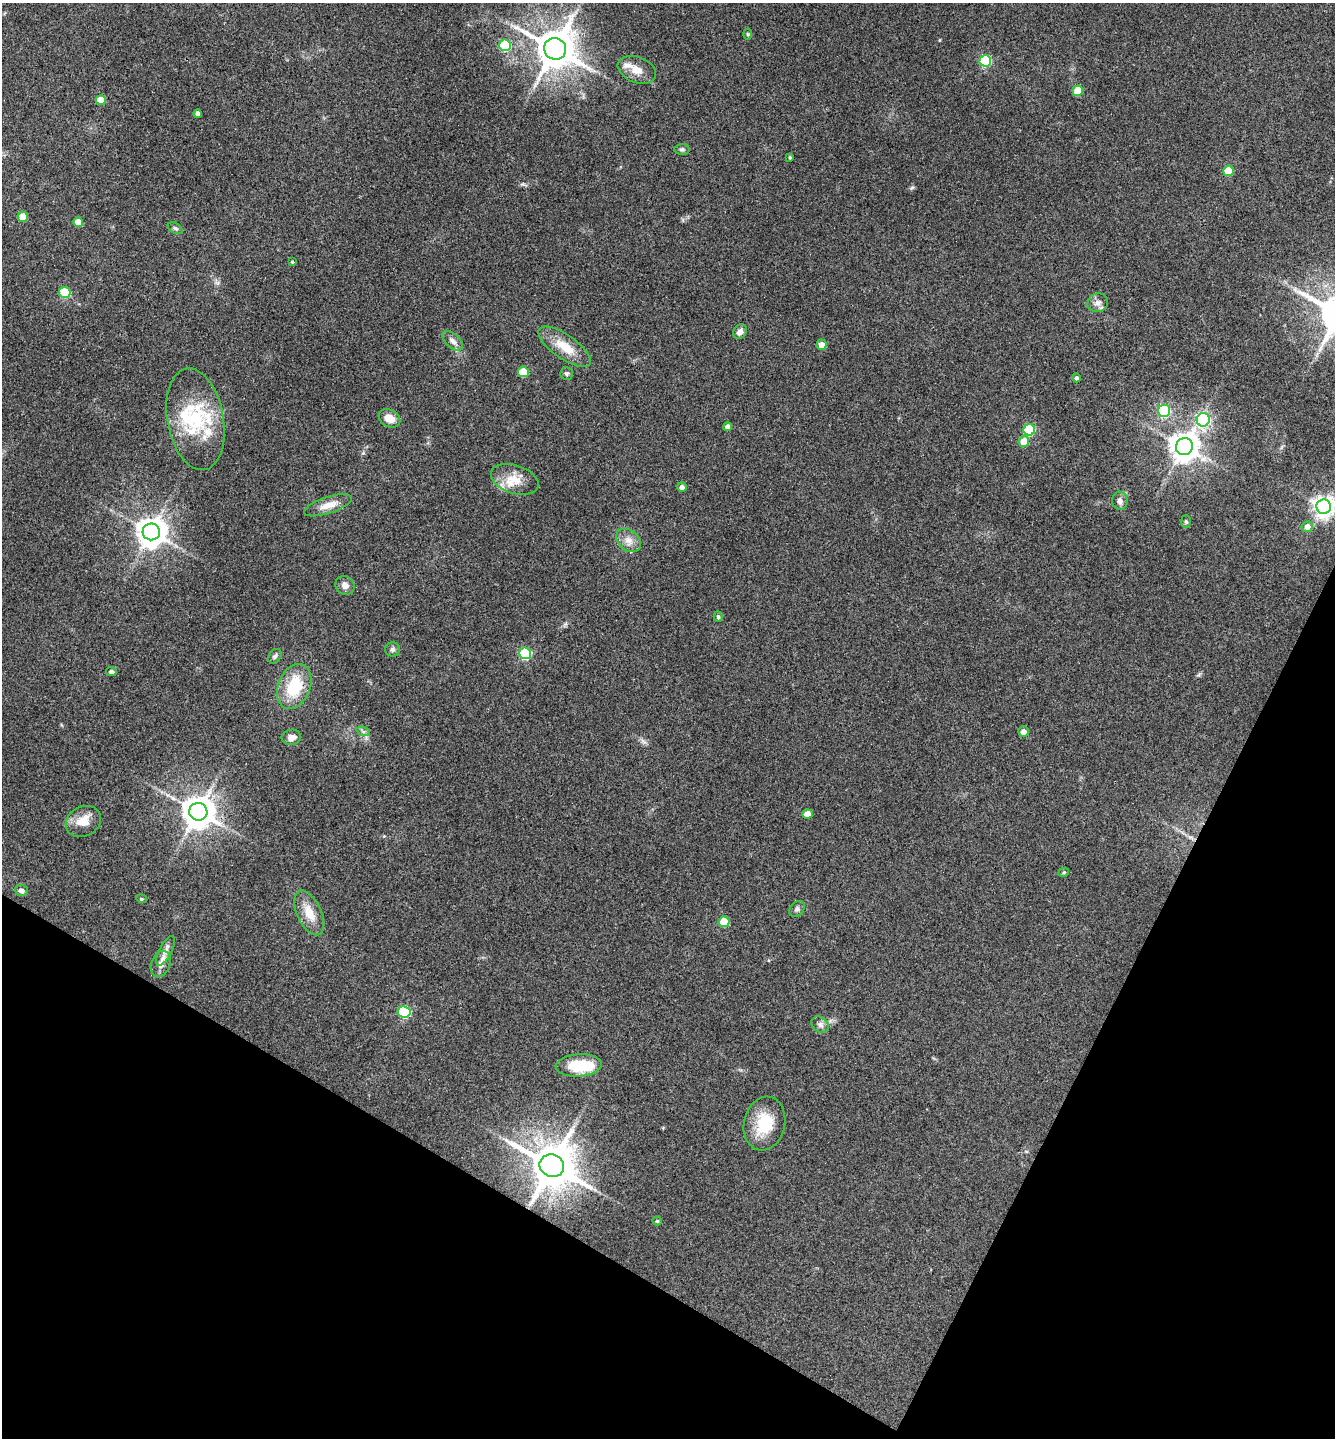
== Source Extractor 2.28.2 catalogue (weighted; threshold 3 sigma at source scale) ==
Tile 15 of 4 x 4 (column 3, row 4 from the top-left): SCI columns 2810-4142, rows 4-1439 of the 5756 x 5746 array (HDU 1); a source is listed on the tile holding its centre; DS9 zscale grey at full resolution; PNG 1337 x 1440 px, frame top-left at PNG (2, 3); each listed source drawn as its Kron ellipse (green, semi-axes under 4 px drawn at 4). Shown black and unused: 23% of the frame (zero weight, under 3 of 4 exposures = <1% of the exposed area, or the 3 px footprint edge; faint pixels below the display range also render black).
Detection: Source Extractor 2.28.2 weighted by HDU 2 'WHT'; one run over the whole footprint, this tile lists its part. Background 0.1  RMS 0.0084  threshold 0.0378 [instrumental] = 3 sigma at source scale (4.5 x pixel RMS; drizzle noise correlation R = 1.50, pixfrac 1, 0.05/0.05 arcsec/px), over >= 5 px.
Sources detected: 73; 1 inside a brighter object's white glare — neither listed nor drawn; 4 inside a brighter listed object's ellipse — not listed separately; the other 68 listed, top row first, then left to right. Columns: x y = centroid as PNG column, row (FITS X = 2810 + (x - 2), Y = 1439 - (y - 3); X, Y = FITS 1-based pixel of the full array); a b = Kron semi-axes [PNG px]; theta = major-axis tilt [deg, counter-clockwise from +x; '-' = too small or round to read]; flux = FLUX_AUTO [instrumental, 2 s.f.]
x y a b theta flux
748 34 5 3 - 0.96
505 45 6 5 - 48
555 49 11 10 - 2700
985 61 6 5 - 75
637 70 20 13 -22 11
1078 91 5 5 - 24
101 100 5 5 - 16
198 114 4 4 - 3.5
682 149 7 5 0 1.8
790 157 3 3 - 1.1
1228 171 5 5 - 29
23 217 5 5 - 15
78 222 5 5 - 8.1
175 228 8 5 -30 1.6
292 262 4 3 - 0.99
65 292 6 5 - 41
1098 303 10 9 - 4.5
740 332 8 6 47 4.6
453 341 12 7 -42 4.4
822 345 5 5 - 6.6
565 347 31 12 -35 19
523 372 5 5 - 30
566 374 6 6 - 1.9
1076 378 4 4 - 1.8
1164 411 6 6 - 87
389 418 11 8 -28 9.2
195 419 51 28 -80 59
1203 420 7 6 - 160
728 427 4 4 - 4.8
1029 430 6 5 - 58
1024 441 5 5 - 13
1184 447 8 8 - 1200
515 479 24 14 -18 16
682 487 5 4 - 3.5
1120 501 9 7 -83 4
328 505 25 8 18 10
1324 507 7 7 - 540
1186 522 6 5 - 1.2
1307 527 5 5 - 5.2
151 532 8 8 - 1300
629 540 14 10 -38 7.2
345 585 10 9 - 4.6
718 617 5 4 - 1.6
392 649 7 7 - 2.1
525 653 6 6 - 75
275 656 8 6 54 2
111 672 5 4 - 2.5
294 686 23 16 68 36
363 731 7 4 -19 1.6
1023 732 5 5 - 4.4
291 737 10 7 8 4.9
198 812 9 9 - 1500
807 814 5 4 - 8.8
83 821 18 14 26 14
1064 872 5 3 - 0.78
21 890 6 5 - 4.2
141 899 5 4 - 1
797 909 9 6 46 2.4
309 913 24 12 -65 14
724 922 5 5 - 30
165 951 16 6 62 5.2
161 964 13 9 67 6.3
404 1012 6 6 - 87
820 1025 9 7 -40 3.3
579 1065 23 11 4 31
764 1124 27 20 78 28
552 1166 12 11 - 3500
657 1221 4 4 - 1.1
Overlapping masked pixels (flux is a lower limit): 1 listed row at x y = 552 1166
Isophote crosses this tile's border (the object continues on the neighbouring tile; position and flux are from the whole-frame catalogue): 1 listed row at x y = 1324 507